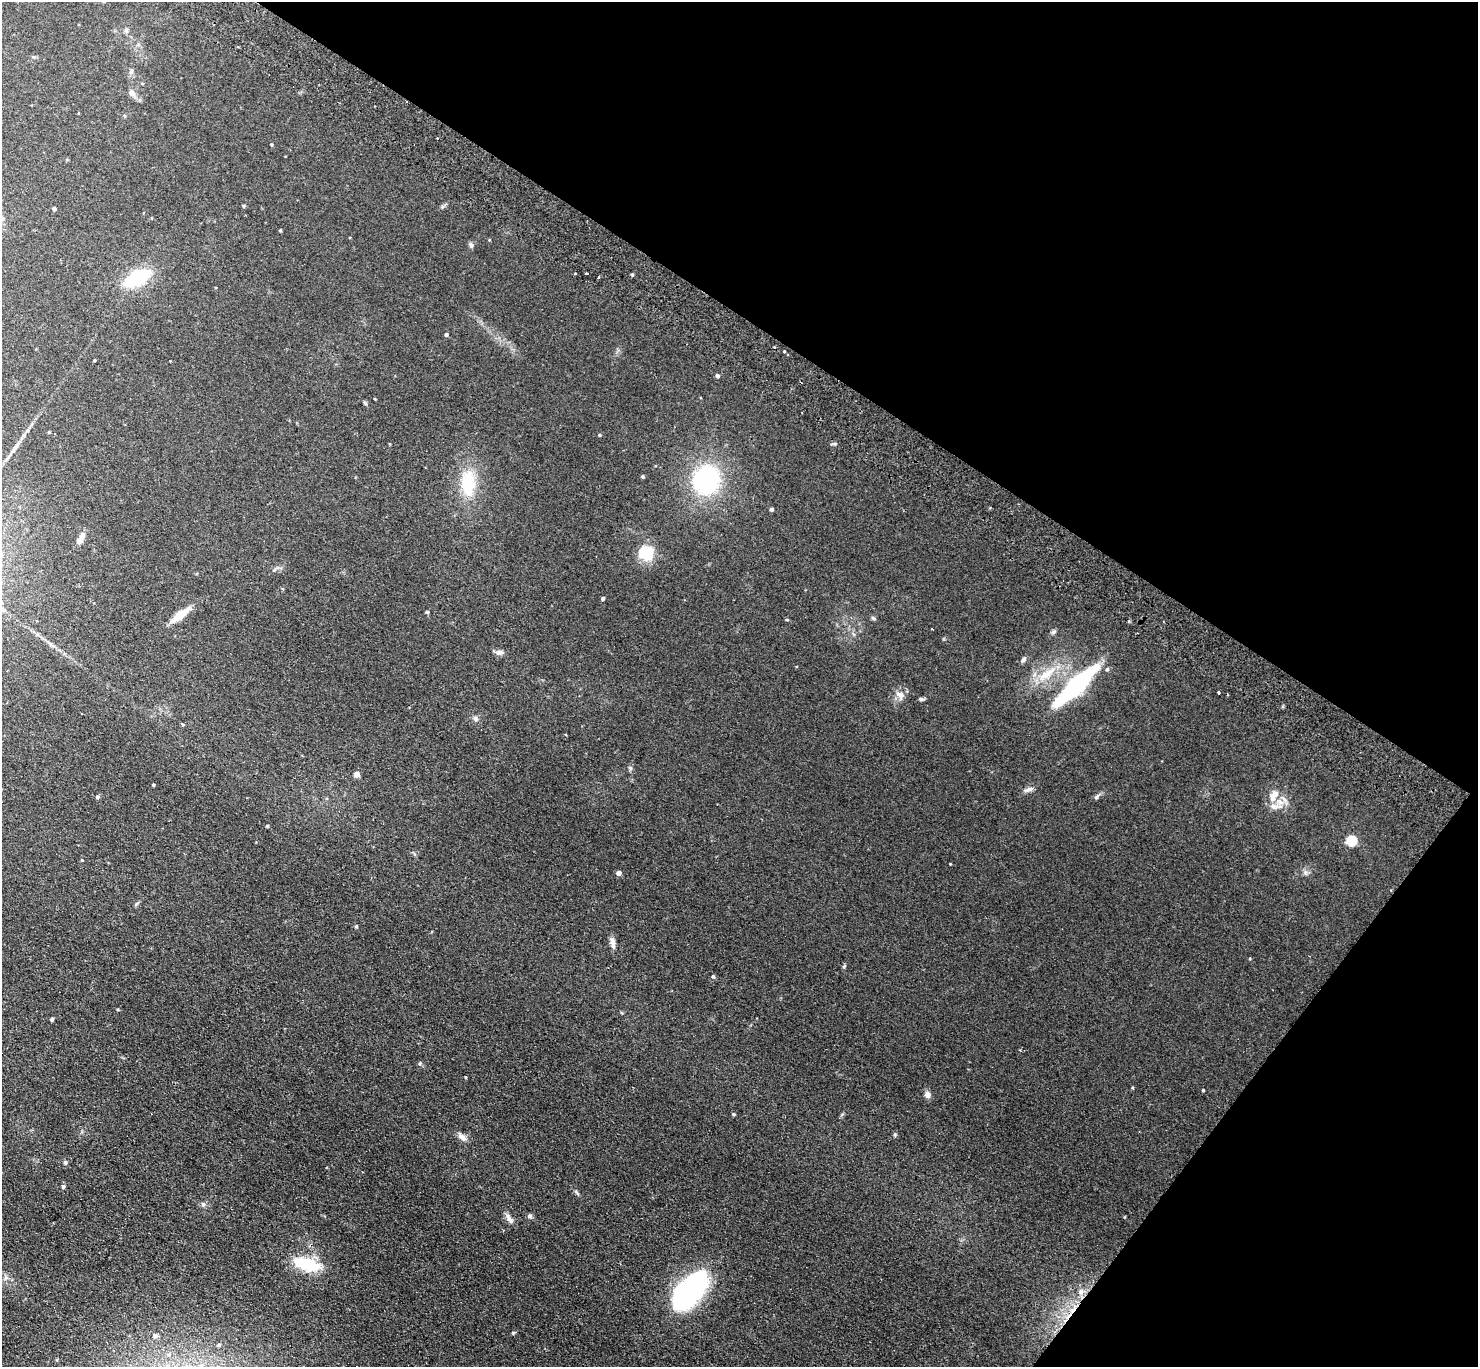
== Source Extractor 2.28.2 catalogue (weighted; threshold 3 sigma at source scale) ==
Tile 8 of 4 x 4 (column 4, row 2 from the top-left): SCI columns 4464-5939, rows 2934-4298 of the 5975 x 6006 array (HDU 1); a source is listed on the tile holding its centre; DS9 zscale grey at full resolution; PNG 1480 x 1369 px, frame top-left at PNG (2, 2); no overlay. Shown black and unused: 31% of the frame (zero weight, under 2 of 3 exposures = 3% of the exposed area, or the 3 px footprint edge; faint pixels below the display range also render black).
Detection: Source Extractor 2.28.2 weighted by HDU 2 'WHT'; one run over the whole footprint, this tile lists its part. Background 0.0978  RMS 0.012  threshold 0.0537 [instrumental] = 3 sigma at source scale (4.5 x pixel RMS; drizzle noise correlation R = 1.50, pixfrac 1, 0.05/0.05 arcsec/px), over >= 5 px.
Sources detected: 82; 1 inside a brighter object's white glare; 3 cosmic-ray / hot-pixel residue — not listed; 2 inside a brighter listed object's ellipse — not listed separately; the other 76 listed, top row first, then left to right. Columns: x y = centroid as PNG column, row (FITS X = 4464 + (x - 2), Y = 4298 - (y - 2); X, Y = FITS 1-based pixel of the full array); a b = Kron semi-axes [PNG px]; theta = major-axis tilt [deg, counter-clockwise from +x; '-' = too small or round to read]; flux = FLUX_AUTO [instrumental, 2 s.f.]
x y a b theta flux
126 30 6 5 - 2
132 93 10 7 -44 4.7
271 144 4 3 - 1.1
244 206 4 4 - 1.2
54 208 4 3 - 3.2
280 230 4 3 - 1.1
471 245 8 5 -61 2.7
575 273 3 3 - 2.7
587 273 3 3 - 5.1
632 274 4 3 - 1.6
598 277 4 2 - 1.1
137 278 24 12 28 68
446 334 5 4 - 1.7
784 351 3 3 - 3.5
94 360 3 2 - 1.2
717 376 5 4 - 2.7
365 403 7 4 -53 1.5
49 432 3 3 - 0.88
599 435 4 3 - 1.1
835 444 5 5 - 1.6
16 446 12 4 60 3.7
642 476 4 4 - 1.7
706 480 23 20 67 150
468 483 31 17 -89 49
771 509 4 4 - 2.5
81 538 16 6 62 7.8
646 553 12 12 - 41
603 598 4 3 - 1.9
427 612 4 4 - 1.7
180 615 21 7 37 23
873 618 8 4 -36 1.8
787 620 5 3 - 1.1
1053 632 7 4 44 2.3
499 652 11 7 9 4.4
1024 659 8 6 56 2.9
1047 674 32 10 36 28
1076 685 53 12 43 140
1218 692 3 3 - 2.2
900 694 12 8 -32 7.6
921 699 7 5 -11 1.8
475 718 8 6 -44 3.3
183 724 4 3 - 1.5
630 768 6 4 -45 1.7
357 774 4 4 - 12
153 785 3 3 - 1.2
1029 789 16 5 21 4.1
1274 796 17 10 61 13
97 797 5 4 - 2.4
1096 797 6 5 - 2.1
1285 800 18 5 -56 6.2
267 826 4 3 - 1.3
1351 840 6 5 - 73
82 860 4 3 - 0.9
618 873 4 4 - 7.2
356 926 4 4 - 1.6
613 943 15 6 -81 6
713 976 5 4 - 1.9
52 1019 4 3 - 1.9
420 1063 5 4 - 1.5
1203 1090 3 3 - 1.1
927 1094 8 7 - 5.3
733 1114 4 3 - 1.4
895 1135 6 3 -72 1.4
462 1137 12 7 -38 6.9
65 1162 5 5 - 2.4
63 1186 5 5 - 2.1
203 1204 7 6 - 2.8
530 1216 6 6 - 2.4
1125 1217 4 3 - 0.79
509 1219 15 6 -61 5.7
307 1264 34 15 -15 46
687 1291 41 23 45 190
1081 1291 8 8 - 5.5
513 1333 5 4 - 1.3
155 1336 5 5 - 3.1
219 1345 3 3 - 5.7